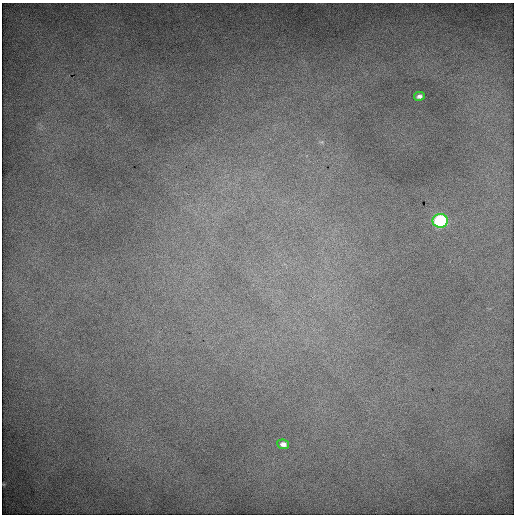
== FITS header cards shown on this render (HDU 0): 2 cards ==
NAXIS1  =                  512 / Axis length
NAXIS2  =                  512 / Axis length

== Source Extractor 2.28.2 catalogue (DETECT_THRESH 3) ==
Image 512 x 512 px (HDU 0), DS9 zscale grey, 1 PNG px = 1 image px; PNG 516 x 516 px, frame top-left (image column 1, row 512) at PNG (2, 3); each listed source drawn as its Kron ellipse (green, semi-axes under 4 px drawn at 4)
Background 1740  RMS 9.4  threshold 28.1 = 3 sigma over >= 5 px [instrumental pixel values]
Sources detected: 3; all 3 listed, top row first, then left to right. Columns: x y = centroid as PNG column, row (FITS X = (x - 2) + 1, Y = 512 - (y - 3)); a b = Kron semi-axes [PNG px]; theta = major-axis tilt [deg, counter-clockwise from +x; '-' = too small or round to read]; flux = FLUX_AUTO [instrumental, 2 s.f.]
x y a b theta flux
419 96 5 4 - 2100
440 221 7 7 - 98000
283 444 6 5 - 3200